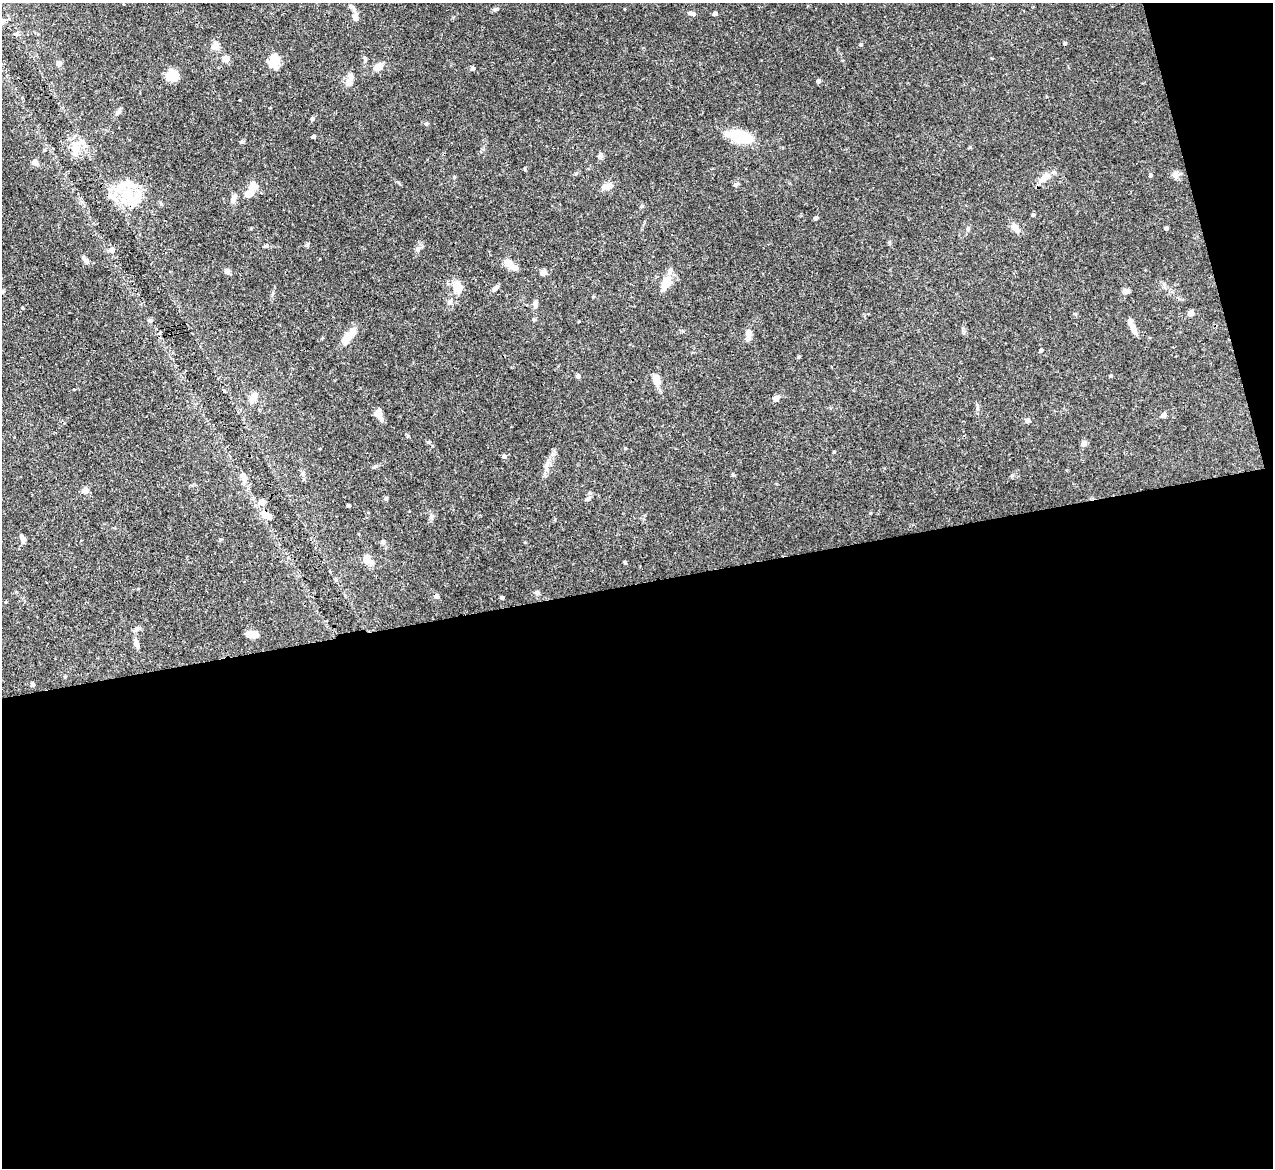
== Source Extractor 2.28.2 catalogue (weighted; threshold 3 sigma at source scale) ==
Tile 16 of 4 x 4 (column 4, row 4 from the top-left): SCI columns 3814-5084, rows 260-1425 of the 5085 x 5067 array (HDU 1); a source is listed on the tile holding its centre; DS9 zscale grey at full resolution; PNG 1275 x 1170 px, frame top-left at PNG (2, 3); no overlay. Shown black and unused: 52% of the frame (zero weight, under 3 of 4 exposures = <1% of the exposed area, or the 3 px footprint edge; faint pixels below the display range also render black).
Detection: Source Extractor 2.28.2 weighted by HDU 2 'WHT'; one run over the whole footprint, this tile lists its part. Background 0.0807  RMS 0.0035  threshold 0.0159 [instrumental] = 3 sigma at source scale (4.5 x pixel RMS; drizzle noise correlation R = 1.50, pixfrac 1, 0.05/0.05 arcsec/px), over >= 5 px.
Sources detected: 110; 4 inside a brighter object's white glare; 1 cosmic-ray / hot-pixel residue — not listed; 8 inside a brighter listed object's ellipse — not listed separately; the other 97 listed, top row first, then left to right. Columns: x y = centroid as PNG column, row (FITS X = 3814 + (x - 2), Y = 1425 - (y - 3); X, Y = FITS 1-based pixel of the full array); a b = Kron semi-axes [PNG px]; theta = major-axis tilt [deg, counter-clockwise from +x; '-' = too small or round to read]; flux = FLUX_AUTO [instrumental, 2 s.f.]
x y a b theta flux
351 6 8 5 -28 0.96
496 9 7 5 14 0.65
692 13 9 5 -15 1
715 13 4 4 - 1.3
355 16 9 7 89 2.1
2 22 4 4 - 4.1
1065 43 4 4 - 0.52
861 44 5 5 - 0.47
215 46 5 5 - 9.6
226 59 5 4 - 6.7
365 59 6 5 - 0.58
275 61 16 10 72 6.1
59 63 5 4 - 2.7
378 67 11 8 29 3
473 68 4 4 - 1.2
172 76 12 9 25 6.9
350 80 18 7 75 2.5
818 81 4 4 - 1
118 112 11 5 51 1
312 119 7 4 44 0.52
426 124 5 4 - 0.51
314 136 3 3 - 0.87
740 136 24 10 -14 16
44 150 5 3 - 0.38
75 150 15 8 77 3.4
600 156 8 6 39 0.97
35 162 7 6 - 1.8
1175 174 11 7 84 1.4
1151 175 4 4 - 0.72
1045 177 18 8 38 3.9
736 184 8 4 29 0.65
252 186 13 10 78 3.1
610 186 14 7 30 2
127 195 23 17 54 12
233 198 12 6 70 1.8
641 206 5 5 - 0.5
1033 215 4 4 - 0.57
816 218 4 4 - 1.2
968 228 7 5 73 0.74
1015 228 13 8 -57 2.1
1166 228 4 3 - 0.74
417 249 7 4 89 0.75
112 250 5 5 - 2.1
85 260 14 4 -49 1.1
510 264 18 7 -41 3.5
227 271 7 6 - 1.2
543 272 5 4 - 4.1
665 284 18 9 65 5.6
457 287 19 12 -77 4.4
495 288 9 5 46 1.1
1126 291 8 5 9 1.7
2 292 5 4 - 0.48
450 302 9 7 73 1.4
535 303 10 6 80 1.5
23 308 4 3 - 0.28
1191 313 4 4 - 4.4
149 320 6 5 - 0.66
1134 330 14 6 -69 2.3
348 335 24 9 43 4
748 335 15 6 86 2.3
1041 350 4 4 - 0.7
799 357 5 4 - 0.39
578 376 4 4 - 1.2
1111 376 4 4 - 0.46
656 380 15 8 -78 3.8
253 398 14 7 61 3.3
776 398 7 6 - 1.8
977 409 8 4 -82 0.73
379 414 11 6 -74 3.4
1164 415 4 4 - 2.1
1028 420 5 5 - 1.9
428 442 5 4 - 0.43
1084 444 5 4 - 3.1
834 452 4 3 - 0.36
504 456 6 5 - 0.78
547 464 13 5 75 1.8
375 466 6 5 - 0.62
302 474 8 5 84 0.83
245 479 10 8 67 1.8
85 490 5 5 - 4.3
386 498 6 4 -73 0.54
588 499 8 5 38 0.84
262 502 9 8 - 2
349 506 4 3 - 0.94
266 515 12 7 -27 4
431 517 8 5 84 0.9
23 539 11 5 -68 1.3
383 542 5 5 - 0.64
369 560 17 7 -56 2.2
625 562 5 3 - 0.33
537 593 7 5 2 0.76
436 596 5 5 - 1.6
502 597 4 4 - 0.55
137 629 8 5 36 0.93
253 635 12 6 -6 3.8
136 643 14 6 -71 1.7
33 685 4 4 - 1
Overlapping masked pixels (flux is a lower limit): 2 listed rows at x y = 266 515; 436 596
Isophote crosses this tile's border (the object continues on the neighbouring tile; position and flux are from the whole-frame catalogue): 2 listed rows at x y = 2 22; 2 292
Unlisted compact peaks at least as high as the median listed source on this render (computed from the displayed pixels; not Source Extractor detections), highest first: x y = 242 142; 454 177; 970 147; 1012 475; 307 245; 525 168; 625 448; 267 246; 576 173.